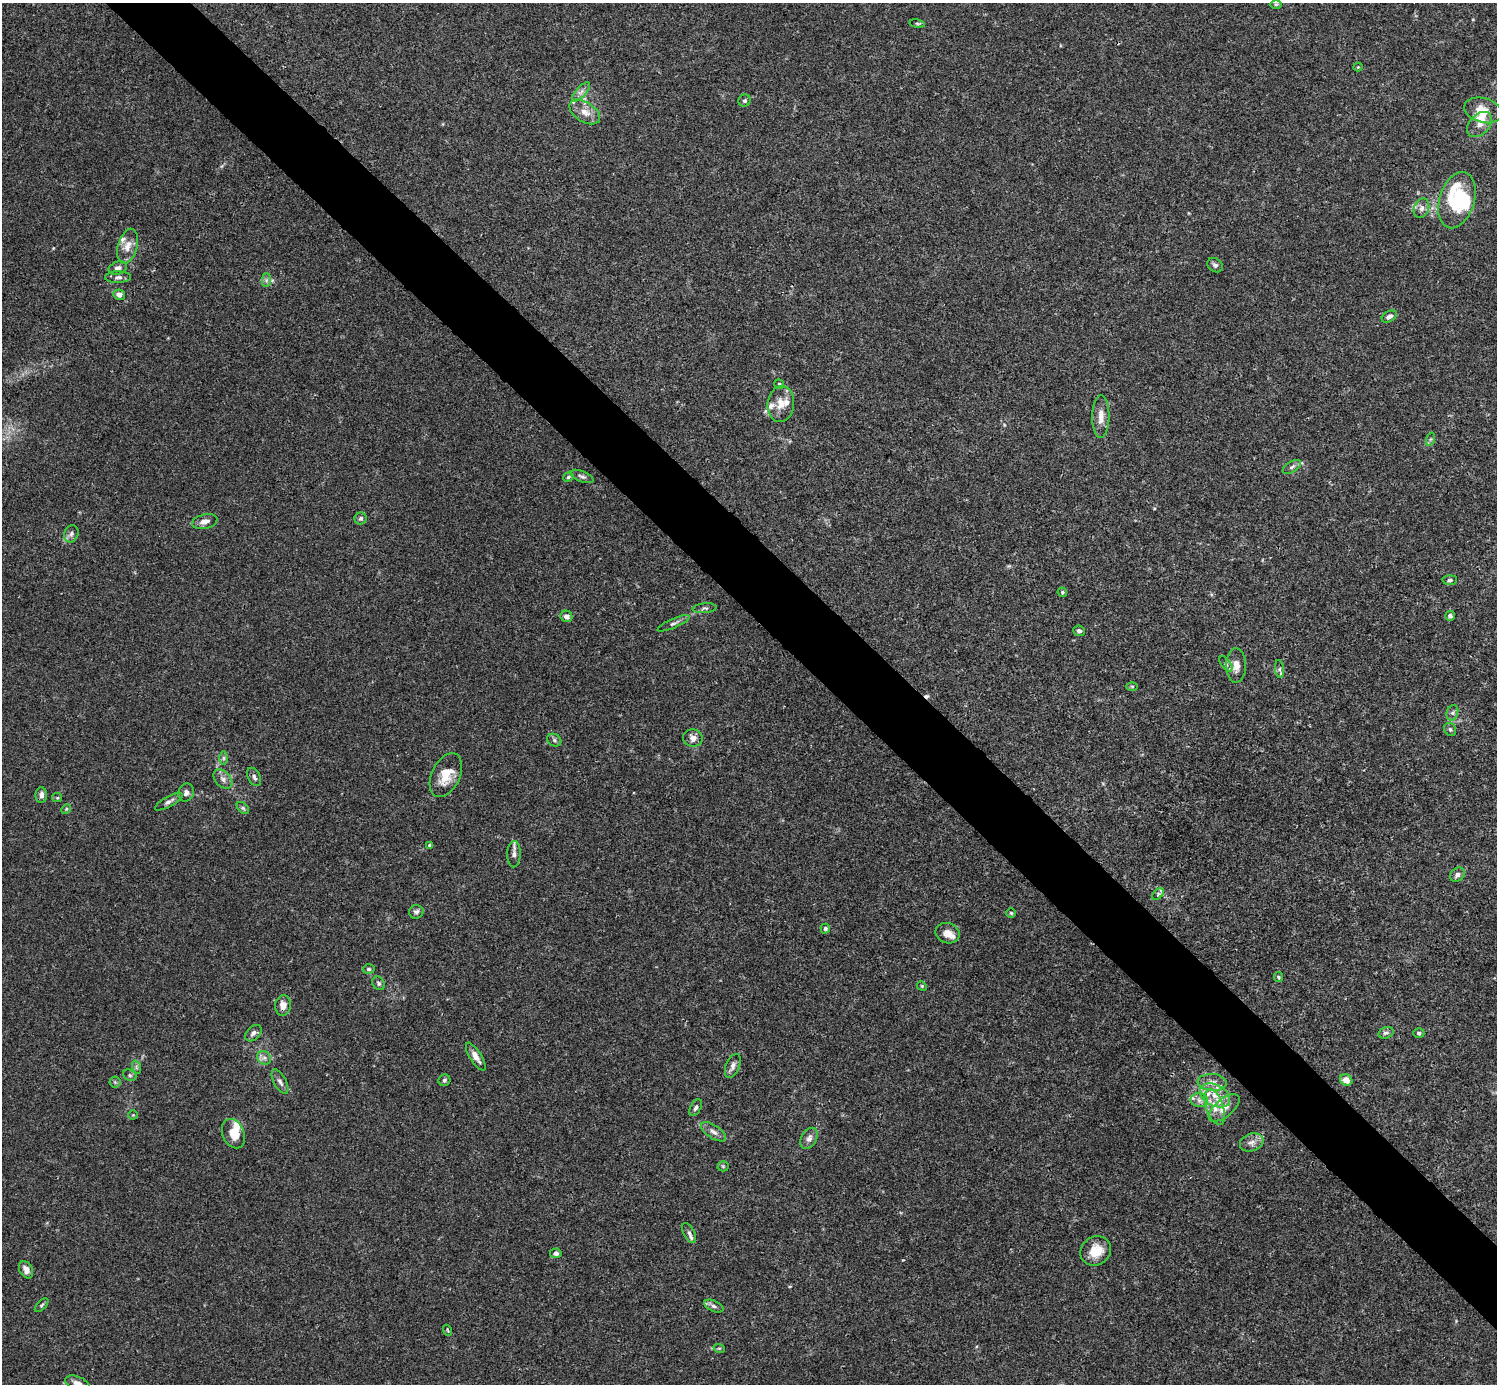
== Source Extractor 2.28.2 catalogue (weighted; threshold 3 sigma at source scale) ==
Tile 6 of 4 x 4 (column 2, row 2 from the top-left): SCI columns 1496-2990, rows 2920-4301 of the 5982 x 5981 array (HDU 1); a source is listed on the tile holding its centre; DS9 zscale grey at full resolution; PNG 1499 x 1386 px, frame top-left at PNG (2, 3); each listed source drawn as its Kron ellipse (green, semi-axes under 4 px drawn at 4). Shown black and unused: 5% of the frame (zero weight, under 3 of 4 exposures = <1% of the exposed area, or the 3 px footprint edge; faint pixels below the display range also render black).
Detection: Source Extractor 2.28.2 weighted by HDU 2 'WHT'; one run over the whole footprint, this tile lists its part. Background 0.0164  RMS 0.0022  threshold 0.0098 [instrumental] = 3 sigma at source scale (4.5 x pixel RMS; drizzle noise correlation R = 1.50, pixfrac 1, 0.05/0.05 arcsec/px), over >= 5 px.
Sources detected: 110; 1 inside a brighter object's white glare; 1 cosmic-ray / hot-pixel residue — neither listed nor drawn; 10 inside a brighter listed object's ellipse — not listed separately; the other 98 listed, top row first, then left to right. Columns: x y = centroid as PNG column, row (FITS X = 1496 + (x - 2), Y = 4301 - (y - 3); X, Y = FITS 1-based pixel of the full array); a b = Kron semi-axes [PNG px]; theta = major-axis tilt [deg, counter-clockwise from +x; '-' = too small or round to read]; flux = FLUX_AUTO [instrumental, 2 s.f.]
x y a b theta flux
1276 4 6 4 0 0.28
917 24 8 4 -9 0.31
1358 67 4 4 - 0.2
581 92 12 5 47 0.95
745 101 6 6 - 0.45
1483 110 19 12 -16 3.4
585 112 17 10 -32 2.3
1479 125 15 9 46 1.7
1457 200 29 17 72 13
1421 208 10 7 68 1.1
127 246 18 9 74 2.4
1215 265 8 6 -36 0.63
118 268 9 6 18 0.96
118 277 13 6 1 0.82
266 280 7 4 89 0.45
119 295 6 5 - 1.1
1389 316 8 5 30 0.85
779 384 5 4 - 0.32
781 404 18 13 83 2.9
1101 416 21 8 89 2.1
1431 439 7 4 71 0.39
1292 467 10 5 32 0.63
582 476 12 5 -22 0.64
568 477 5 4 - 0.34
361 518 6 6 - 0.6
205 522 13 7 13 1.3
71 534 9 7 66 0.81
1450 580 7 5 3 0.49
1062 592 5 4 - 0.35
704 608 12 5 5 0.56
566 616 6 5 - 1.1
1450 616 5 4 - 0.52
674 623 17 4 24 0.78
1079 631 6 5 - 0.58
1226 664 9 4 -54 0.54
1236 665 17 10 89 2.1
1279 669 9 4 -82 0.53
1132 686 6 4 -1 0.28
1452 713 8 5 73 0.57
1450 729 7 5 -57 0.48
693 738 10 9 - 1.3
554 740 7 6 - 0.5
224 758 7 4 90 0.4
446 775 23 14 65 4.4
254 777 10 6 -61 0.67
223 779 11 7 -45 1
186 793 9 8 - 0.83
41 795 8 5 89 0.9
57 798 5 4 - 0.25
169 802 15 5 29 0.93
243 808 7 4 -45 0.43
66 809 5 4 - 0.25
430 845 4 3 - 0.63
514 854 13 6 89 0.94
1457 875 8 6 39 0.84
1158 894 7 4 46 0.42
416 912 7 6 - 0.58
1011 913 5 4 - 0.3
825 929 5 4 - 0.38
947 933 12 10 -20 1.7
369 969 6 4 -2 0.41
1278 977 5 4 - 0.28
379 983 7 5 -54 0.46
922 986 5 4 - 0.25
283 1005 10 8 85 1.9
253 1033 10 6 44 0.74
1386 1033 8 5 17 0.55
1419 1033 5 4 - 0.35
476 1057 16 6 -58 1.4
264 1058 7 6 - 0.77
733 1066 13 7 68 1
136 1067 7 4 -72 0.42
130 1075 7 5 -22 0.44
444 1080 6 6 - 0.42
1346 1080 6 5 - 1.9
115 1082 5 5 - 0.36
280 1082 13 6 -62 0.88
1212 1082 14 8 -3 1.9
1215 1095 16 10 -28 3.6
1199 1100 8 7 - 1
1215 1107 19 8 -71 2.8
696 1108 9 5 61 0.58
1224 1108 18 9 39 2.3
133 1115 4 4 - 0.24
713 1132 14 6 -34 1.1
233 1134 15 11 -66 3.3
809 1138 11 7 61 1.1
1252 1142 12 8 19 1.3
723 1166 5 5 - 0.29
689 1233 11 5 -63 0.73
1096 1251 16 14 38 3.9
556 1253 6 5 - 0.57
26 1270 9 6 -63 1.3
42 1305 8 4 46 0.39
714 1306 10 5 -24 0.66
447 1330 5 3 - 0.21
719 1348 6 3 -17 0.25
77 1383 12 7 -22 1.4
Overlapping masked pixels (flux is a lower limit): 1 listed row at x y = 283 1005
Isophote crosses this tile's border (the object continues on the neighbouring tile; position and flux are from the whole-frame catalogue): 1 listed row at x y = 77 1383